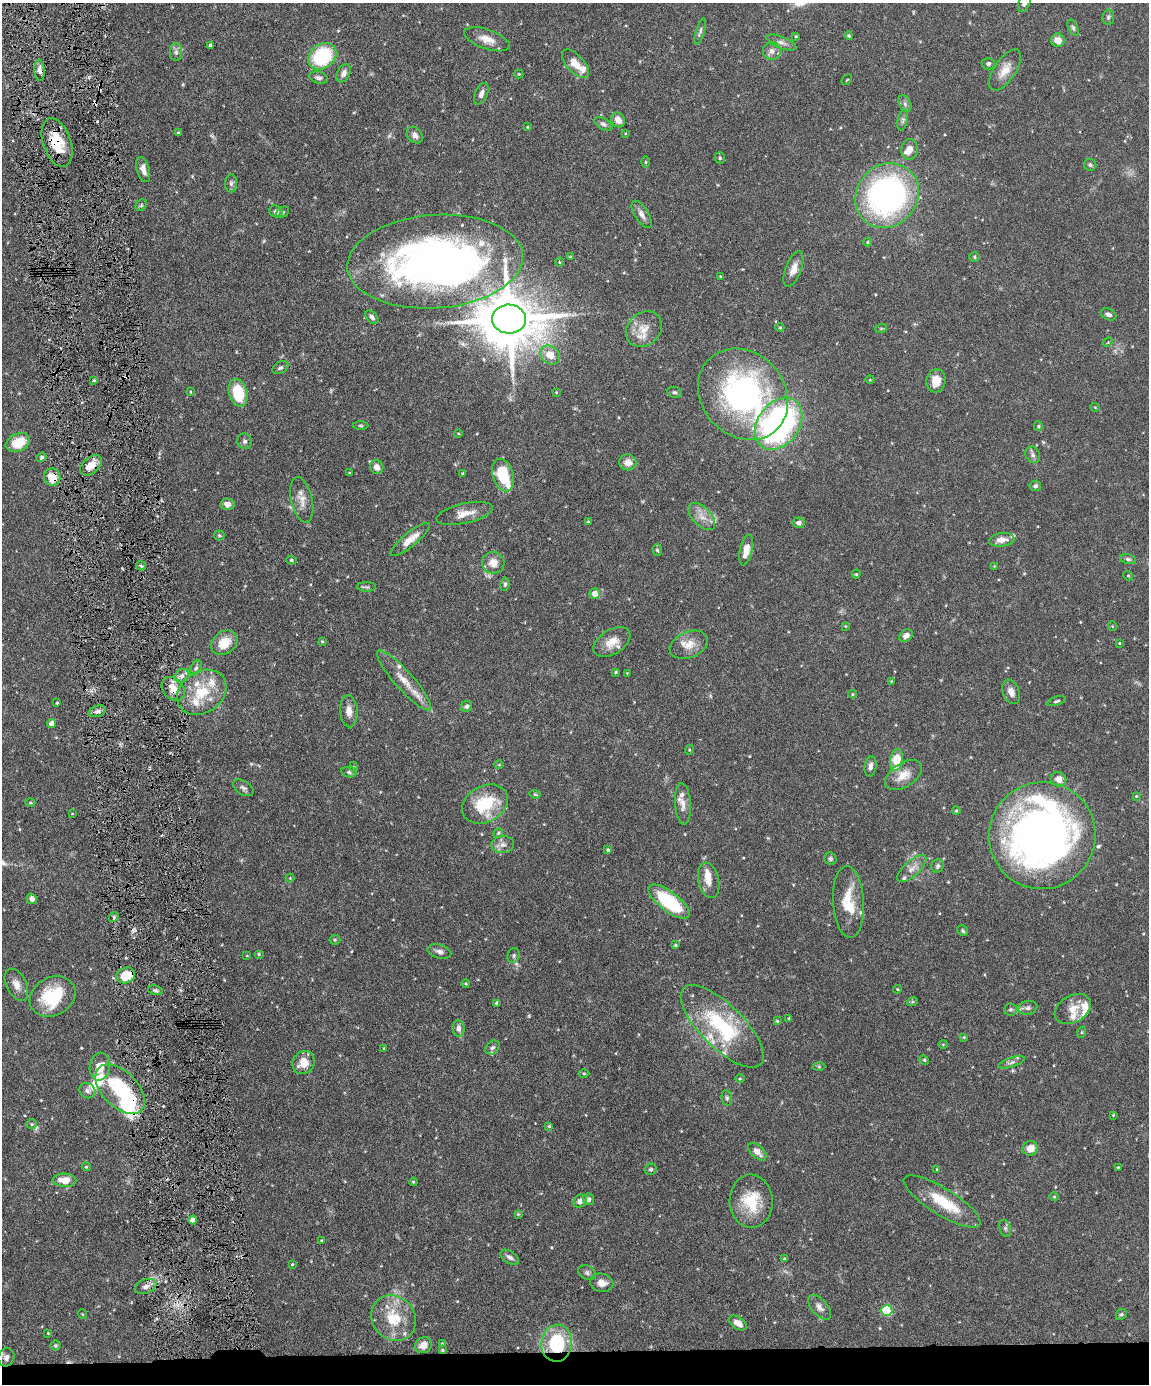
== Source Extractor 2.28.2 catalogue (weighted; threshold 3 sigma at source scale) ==
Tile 11 of 4 x 3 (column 3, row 3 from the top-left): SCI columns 2294-3440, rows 239-1620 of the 4588 x 4517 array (HDU 1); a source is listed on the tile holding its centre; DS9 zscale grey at full resolution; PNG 1151 x 1386 px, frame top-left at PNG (2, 3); each listed source drawn as its Kron ellipse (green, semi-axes under 4 px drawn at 4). Shown black and unused: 3% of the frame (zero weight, under 4 of 8 exposures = <1% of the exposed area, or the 3 px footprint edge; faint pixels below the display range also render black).
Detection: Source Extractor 2.28.2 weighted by HDU 2 'WHT'; one run over the whole footprint, this tile lists its part. Background 0.0858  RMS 0.003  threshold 0.0122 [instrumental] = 3 sigma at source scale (4.09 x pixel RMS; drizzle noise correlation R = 1.36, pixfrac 0.8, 0.05/0.05 arcsec/px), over >= 5 px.
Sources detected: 271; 2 too faint to see at this stretch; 5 inside a brighter object's white glare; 3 cosmic-ray / hot-pixel residue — neither listed nor drawn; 28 inside a brighter listed object's ellipse — not listed separately; the other 233 listed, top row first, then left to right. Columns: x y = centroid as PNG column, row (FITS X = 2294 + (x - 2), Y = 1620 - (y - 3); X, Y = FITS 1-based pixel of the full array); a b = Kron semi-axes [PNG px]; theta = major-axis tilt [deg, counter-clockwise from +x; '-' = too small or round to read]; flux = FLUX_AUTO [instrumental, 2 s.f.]
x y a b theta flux
1024 3 9 5 67 0.88
1108 17 7 6 - 0.64
1073 28 8 4 -65 0.59
700 31 14 3 74 0.65
796 36 4 3 - 0.24
849 36 4 4 - 0.4
487 39 24 10 -19 3.4
1058 40 7 6 - 2.1
781 42 16 6 -21 1.3
210 45 4 4 - 0.58
772 51 9 8 - 1.3
176 52 9 6 -89 0.94
322 56 15 12 38 21
575 64 18 8 -47 3.2
988 64 6 5 - 0.65
39 70 10 5 -86 1.3
1005 70 23 10 56 3.5
344 73 10 6 61 1.4
519 74 4 3 - 0.23
318 78 9 6 -15 0.85
847 80 6 2 45 0.18
481 94 11 6 66 1.5
905 104 9 5 -64 0.78
618 120 8 6 -54 1.8
903 120 10 5 78 0.71
603 124 10 5 -30 0.75
527 127 3 3 - 0.22
178 133 4 3 - 0.25
626 133 4 2 - 0.22
415 135 9 7 -50 1.1
57 143 25 14 -71 9
909 149 10 8 89 1.7
720 158 5 5 - 0.52
645 162 5 3 - 0.26
1090 165 6 6 - 0.45
143 169 13 6 -73 1.6
231 183 9 6 -89 0.78
887 195 34 30 48 72
141 205 6 5 - 0.39
276 211 7 6 - 0.87
283 212 7 5 27 0.45
642 214 15 6 -58 1.5
868 242 4 4 - 0.3
570 257 3 3 - 0.27
975 257 5 4 - 0.35
435 262 88 46 4 170
560 262 4 4 - 0.28
793 269 18 8 68 2.3
720 276 3 3 - 0.21
1109 314 8 5 -23 0.81
372 317 8 5 -47 0.98
509 319 17 14 -3 2000
780 328 4 3 - 0.21
644 329 19 16 43 4.5
881 329 6 4 19 0.33
1108 342 5 4 - 0.23
550 355 11 8 -37 3.7
280 368 9 5 30 0.66
94 380 4 3 - 0.27
870 380 4 3 - 0.21
936 381 12 9 84 3.1
190 392 4 2 - 0.21
556 392 4 3 - 0.19
674 392 7 5 -12 0.46
238 393 14 9 -75 11
743 394 49 41 -48 68
1095 407 5 3 - 0.21
779 424 28 20 54 79
361 426 8 3 -1 0.36
1038 426 5 4 - 0.32
458 433 4 3 - 0.21
244 441 8 7 - 0.75
18 443 13 9 24 6.2
1033 455 8 7 - 0.87
41 457 5 4 - 0.41
628 462 8 8 - 2.1
91 465 13 7 40 3.4
377 467 7 6 - 1.7
349 473 4 2 - 0.17
463 473 3 3 - 0.3
503 475 17 10 -73 10
52 477 9 8 - 4.6
1035 486 6 5 - 0.55
302 500 23 10 -77 2.9
227 504 7 5 -4 1.6
465 513 29 10 13 3.4
702 516 16 9 -46 2.7
588 522 4 3 - 0.28
799 523 6 5 - 0.87
219 535 5 5 - 0.39
410 540 24 7 39 3.2
1002 540 13 7 7 2.2
657 550 6 4 -73 0.47
746 550 16 6 78 3
1128 559 8 5 -14 0.57
291 560 5 4 - 0.44
493 563 11 11 - 2.7
141 566 5 4 - 0.42
994 566 3 3 - 0.18
856 574 4 4 - 0.31
1128 576 5 4 - 0.32
505 584 7 4 81 0.48
366 587 9 5 -1 0.57
595 594 5 5 - 2.4
845 626 4 3 - 0.2
1112 626 5 3 - 0.21
906 636 7 5 43 1.6
322 641 3 3 - 0.26
612 642 20 12 32 3.5
224 643 14 11 37 5
1119 643 3 2 - 0.23
689 645 20 13 21 3.6
196 668 8 5 59 0.63
616 672 3 3 - 0.28
627 673 2 2 - 0.15
182 676 7 6 - 0.94
404 680 39 9 -48 5.1
891 681 4 4 - 0.21
173 689 13 10 -49 3.7
202 692 26 20 34 9.8
1011 692 13 8 -67 1.8
852 694 4 4 - 0.29
1057 701 9 4 16 0.48
57 703 3 2 - 0.27
467 706 6 5 - 0.67
97 711 9 5 18 0.88
349 711 16 9 -85 2.3
51 723 4 4 - 1.8
689 750 5 3 - 0.24
896 760 11 6 78 6.6
499 765 5 3 - 0.22
870 766 10 6 82 1.2
354 767 5 3 - 0.22
349 772 8 5 -10 0.57
903 775 20 12 33 4
1059 779 8 7 - 2.2
243 788 11 7 -33 0.87
535 794 6 4 -28 0.32
1136 796 4 3 - 0.26
30 803 5 3 - 0.26
485 804 24 18 29 12
683 804 20 8 -86 2.2
956 811 4 3 - 0.31
72 814 4 2 - 0.16
498 833 5 4 - 0.4
1042 836 53 53 - 170
503 845 11 8 4 1.5
608 850 4 4 - 0.36
830 859 6 6 - 0.56
938 866 7 6 - 0.6
912 869 18 7 42 2.2
290 878 4 4 - 0.23
709 880 18 10 -77 3
32 899 5 5 - 1
669 902 25 9 -38 21
848 902 36 15 -87 8.3
114 917 5 4 - 0.42
963 931 6 5 - 0.45
335 940 5 5 - 0.33
675 945 3 3 - 0.28
439 951 12 7 -17 1.1
259 954 5 4 - 0.38
514 955 8 6 73 0.6
247 956 3 2 - 0.17
126 975 9 7 19 6.8
466 984 4 3 - 0.24
16 985 17 10 -63 2.3
897 989 4 4 - 0.27
155 990 7 4 -10 0.64
52 996 24 19 30 14
912 1002 5 3 - 0.33
497 1003 4 3 - 0.67
1028 1008 9 7 13 0.91
1073 1009 19 13 30 3.7
1010 1010 6 6 - 0.58
789 1018 4 3 - 0.21
777 1021 4 4 - 0.29
722 1026 54 21 -45 25
459 1028 8 6 -84 1.2
1082 1032 6 3 72 0.28
964 1037 4 3 - 0.25
943 1044 4 3 - 0.2
384 1048 4 3 - 0.22
492 1048 8 6 43 0.7
924 1060 5 4 - 0.34
304 1062 12 10 56 4.1
1011 1062 14 4 17 0.92
100 1067 14 10 79 3.3
819 1067 6 4 -1 0.31
584 1074 5 3 - 0.34
740 1079 5 3 - 0.26
120 1089 30 17 -45 19
87 1091 8 7 - 1
727 1098 8 5 -81 0.54
1113 1115 4 4 - 0.23
32 1124 5 5 - 0.41
549 1126 3 3 - 0.33
1030 1148 8 7 - 2.5
757 1152 11 6 -44 1.8
86 1167 4 4 - 0.27
1118 1168 3 3 - 0.38
651 1169 6 5 - 0.52
937 1169 4 4 - 0.22
64 1180 12 6 -3 3.6
413 1182 4 3 - 0.29
1054 1197 4 3 - 0.21
588 1199 6 5 - 0.71
580 1201 7 6 - 1.6
751 1201 27 21 -87 9.8
942 1202 44 13 -32 10
518 1214 4 4 - 0.23
193 1220 4 4 - 1.7
1005 1228 9 5 -73 0.65
321 1241 3 3 - 0.21
510 1257 10 6 -32 0.96
784 1259 4 3 - 0.29
292 1264 4 3 - 0.24
587 1273 9 6 -30 0.81
602 1283 12 9 -13 2.2
146 1286 11 7 21 1.3
820 1307 15 8 -49 1.4
887 1310 5 5 - 20
82 1314 5 3 - 0.2
1121 1314 6 5 - 0.41
394 1318 24 21 -50 9.7
738 1323 10 6 -34 2.1
48 1333 3 3 - 0.18
557 1343 18 15 82 17
442 1344 4 4 - 0.21
423 1345 8 7 - 1.9
56 1346 5 5 - 0.43
442 1350 4 3 - 0.3
6 1357 9 8 - 1
Overlapping masked pixels (flux is a lower limit): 8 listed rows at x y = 57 143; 91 465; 52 477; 173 689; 126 975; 120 1089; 557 1343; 442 1350
Isophote crosses this tile's border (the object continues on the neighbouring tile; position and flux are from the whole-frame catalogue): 1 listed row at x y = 1024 3